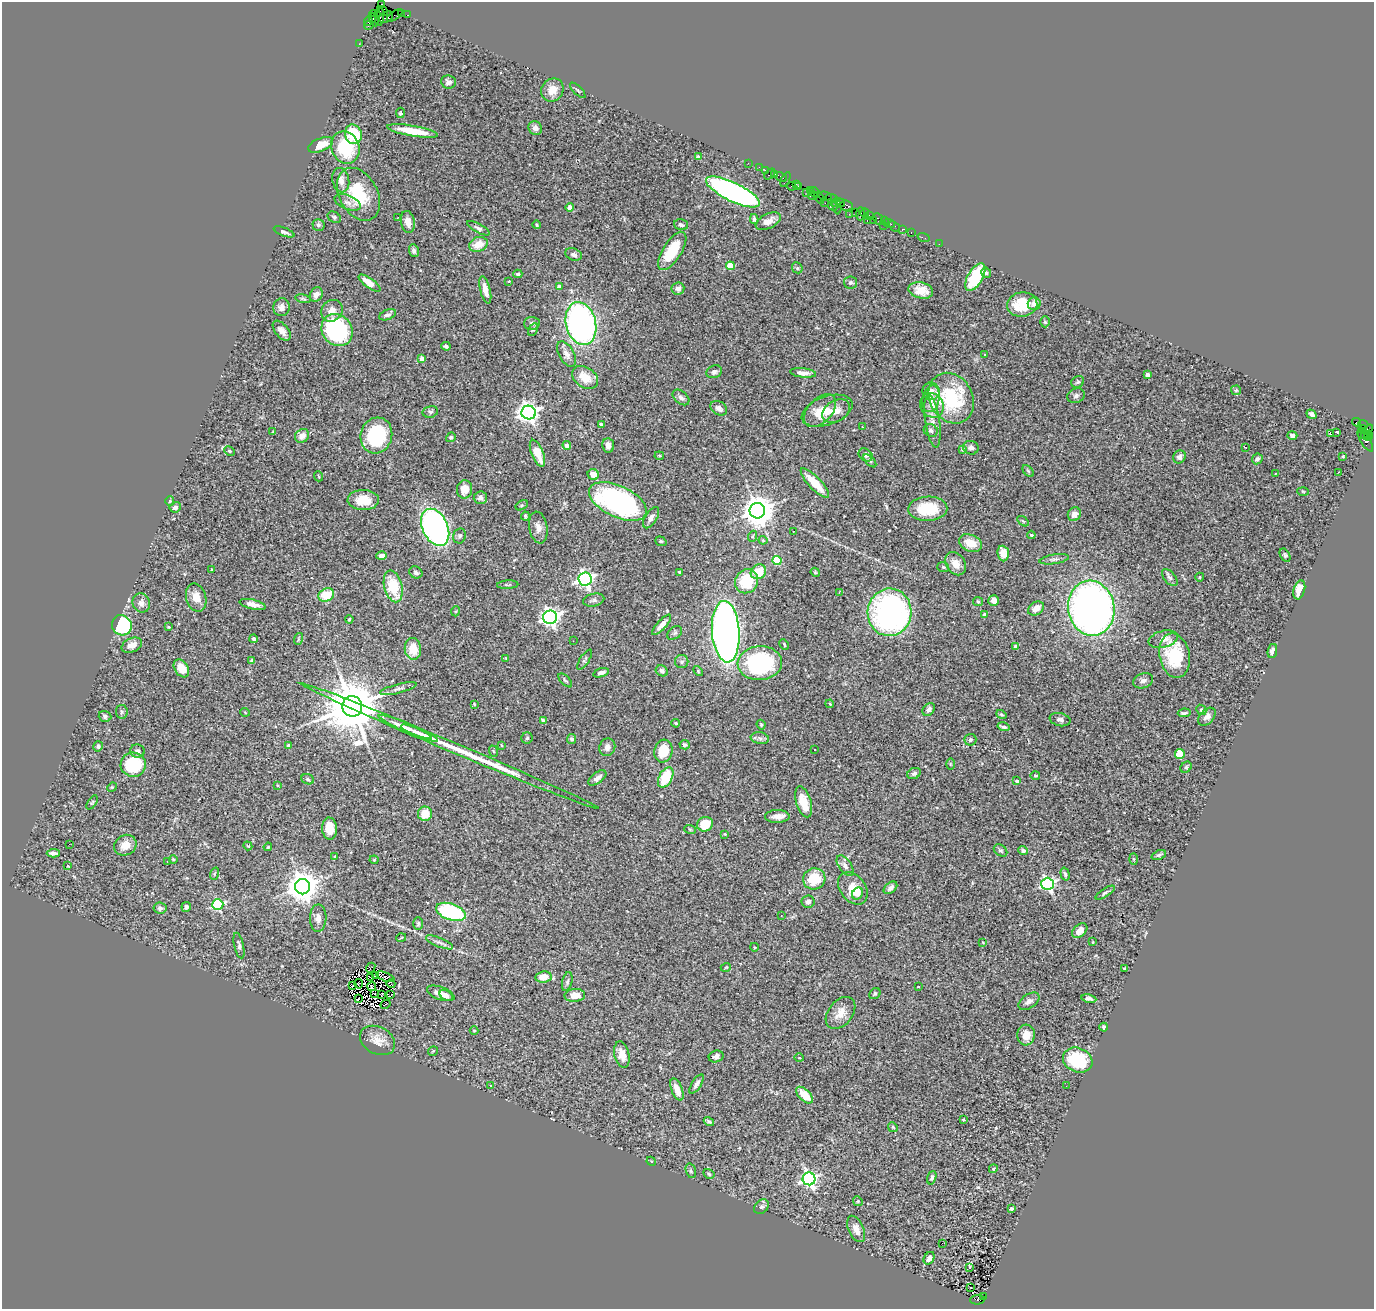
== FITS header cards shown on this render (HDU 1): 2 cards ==
NAXIS1  =                 1372
NAXIS2  =                 1307

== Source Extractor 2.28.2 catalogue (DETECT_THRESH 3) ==
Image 1372 x 1307 px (HDU 1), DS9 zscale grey, 1 PNG px = 1 image px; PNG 1376 x 1311 px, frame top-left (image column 1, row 1307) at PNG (2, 2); each listed source drawn as its Kron ellipse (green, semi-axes under 4 px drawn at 4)
Background 1.43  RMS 0.071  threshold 0.212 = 3 sigma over >= 5 px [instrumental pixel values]
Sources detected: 403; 5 with non-positive FLUX_AUTO (blend fragments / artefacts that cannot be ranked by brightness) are neither listed nor drawn; the other 398 listed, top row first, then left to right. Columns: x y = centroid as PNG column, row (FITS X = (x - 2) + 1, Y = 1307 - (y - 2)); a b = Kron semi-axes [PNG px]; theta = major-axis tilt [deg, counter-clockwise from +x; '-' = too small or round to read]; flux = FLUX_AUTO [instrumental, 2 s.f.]
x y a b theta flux
381 4 3 3 - 34
383 11 5 3 - 92
375 13 3 3 - 68
401 13 2 2 - 34
395 15 9 3 35 65
408 15 3 2 - 22
379 16 10 4 86 450
386 17 7 5 33 320
374 19 7 3 -66 190
368 21 5 3 - 110
369 25 5 3 - 85
359 44 2 2 - 22
448 82 7 6 - 17
552 90 12 10 49 60
578 90 10 2 -44 5.9
400 113 5 4 - 6.2
535 128 7 6 - 23
413 131 26 5 -9 110
353 134 10 8 -75 190
321 145 13 6 22 60
345 147 16 14 -69 250
698 157 4 3 - 11
748 163 2 2 - 20
759 167 2 2 - 24
765 170 3 2 - 46
770 174 6 3 47 210
775 174 3 3 - 42
781 177 6 3 -27 87
341 180 12 8 -78 36
786 180 8 3 64 56
796 184 4 2 - 28
791 186 5 3 - 89
799 187 4 3 - 40
810 191 3 2 - 41
733 192 29 9 -26 1600
806 192 4 3 - 28
814 192 5 4 - 220
358 194 28 19 -61 240
813 195 5 3 - 150
825 196 7 3 -12 89
819 198 6 4 -59 130
832 199 6 3 -18 240
348 202 14 7 -22 27
825 203 2 2 - 28
834 203 3 3 - 240
840 203 5 2 - 41
846 205 7 5 -6 290
833 206 5 3 - 290
837 206 8 3 -82 78
570 208 4 4 - 46
855 212 2 2 - 54
865 213 5 4 - 89
849 214 2 2 - 12
860 214 7 3 89 140
869 215 3 2 - 80
334 217 7 5 -29 10
398 217 2 2 - 29
754 219 5 4 - 15
878 219 6 4 -63 180
874 220 2 2 - 70
768 221 13 7 26 36
867 221 3 2 - 150
884 221 3 2 - 110
408 222 11 7 -79 39
889 223 6 2 -19 78
318 225 6 6 - 12
537 225 4 3 - 5.5
681 225 7 5 -18 13
884 225 2 2 - 23
894 226 6 4 -40 72
478 228 12 4 -28 13
903 229 4 3 - 81
284 232 11 3 -21 15
911 233 3 2 - 40
924 238 6 2 -19 28
478 244 9 7 22 66
939 244 2 2 - 18
414 251 6 5 - 13
672 251 22 9 58 180
574 254 8 6 -21 17
730 266 4 4 - 140
797 268 6 5 - 7.4
986 273 5 5 - 9.9
518 274 4 3 - 9.5
975 277 15 7 61 240
509 281 3 2 - 2.9
851 282 6 6 - 12
370 283 13 5 -36 65
559 287 4 4 - 29
678 289 6 6 - 22
485 290 14 5 -76 42
921 290 12 8 -12 62
316 295 7 6 - 28
303 299 8 3 -12 6.4
1022 304 15 12 8 160
1034 304 6 6 - 33
281 307 9 8 - 25
332 311 11 10 - 38
388 315 9 5 22 18
1045 322 5 4 - 6.8
532 324 8 6 -3 16
581 324 22 15 -77 1600
337 330 17 14 -52 720
533 330 6 4 61 7.6
282 331 12 6 -50 28
446 346 4 3 - 10
566 354 14 7 -61 30
985 354 3 3 - 18
422 358 4 4 - 50
714 372 8 6 20 15
803 373 13 4 -6 25
1147 375 4 3 - 26
585 377 14 10 -33 91
1077 382 7 5 36 8.1
1236 390 5 4 - 6.5
931 391 9 8 - 41
1076 396 9 7 19 15
681 397 9 6 -40 18
951 398 26 21 -60 370
931 399 13 8 75 36
932 405 13 11 -57 45
719 408 9 6 -32 19
820 411 19 12 46 71
827 411 26 14 20 100
836 411 15 10 31 47
430 412 8 5 14 11
529 413 7 7 - 2700
1311 414 5 4 - 10
932 421 26 7 -82 50
1356 422 5 3 - 340
601 424 4 3 - 7.4
1363 424 5 3 - 51
863 427 3 2 - 3
1363 429 4 3 - 360
931 431 7 6 - 14
273 432 4 3 - 3.6
1337 432 4 3 - 13
1367 432 8 3 52 320
1330 434 3 2 - 8.9
376 435 18 15 74 300
1292 435 5 4 - 10
1364 435 7 2 -11 180
302 436 7 6 - 35
1369 436 5 3 - 230
451 437 5 4 - 7.7
1366 441 12 5 -60 200
567 445 4 4 - 28
608 445 7 6 - 22
1245 447 3 2 - 4.4
971 448 8 6 -14 15
962 449 4 4 - 5.7
229 451 5 4 - 5.9
537 453 14 6 -68 95
866 455 7 6 - 16
659 456 5 3 - 5
1343 456 4 4 - 4.5
1179 457 7 6 - 15
1257 459 5 5 - 15
870 461 8 4 -45 8.7
1028 471 7 4 -45 7.3
1339 472 2 2 - 3.9
1275 473 3 2 - 5.2
593 474 6 5 - 48
318 476 5 3 - 4
815 483 19 6 -47 110
464 489 9 7 83 61
1303 491 6 4 -3 5.1
480 498 6 6 - 18
363 500 15 10 -1 92
170 501 5 4 - 5.9
618 501 31 15 -25 1200
522 505 6 4 32 6.5
175 507 6 5 - 19
928 509 19 12 2 180
757 511 8 7 - 8000
1074 514 7 6 - 35
525 516 4 3 - 7.5
651 518 12 6 58 23
1023 521 6 3 -37 5.1
435 527 20 12 -65 1600
538 528 16 9 -80 34
793 531 2 2 - 3.7
1031 535 4 3 - 6.6
460 536 7 6 - 12
753 536 5 3 - 5.4
763 540 4 4 - 4.9
661 541 6 4 -20 6.2
970 543 12 8 -23 78
1003 554 8 6 -85 58
1285 555 7 4 -59 7.3
382 556 5 4 - 34
1054 559 15 4 9 15
777 561 4 4 - 230
956 564 12 9 -55 50
943 567 6 5 - 7.7
212 570 3 2 - 3.9
416 572 7 5 -31 13
679 572 3 3 - 8.7
758 572 8 7 - 110
815 572 5 3 - 4.5
1200 577 4 3 - 3.6
1170 578 10 5 -49 14
585 579 6 6 - 1800
747 581 12 11 - 190
508 585 11 3 3 6.9
393 586 16 9 -75 170
1299 590 10 5 73 70
839 592 3 2 - 6.4
326 595 8 6 28 130
196 598 14 10 -75 55
594 600 11 6 13 16
994 601 5 5 - 22
978 602 5 4 - 5.4
141 603 10 8 -68 27
253 604 13 5 -13 32
1036 608 9 6 33 39
1091 608 27 23 -80 2700
456 611 5 3 - 4.5
889 612 24 22 85 1300
984 615 4 3 - 14
550 617 7 6 - 2200
349 619 4 3 - 5.2
122 625 10 9 - 320
662 625 13 4 48 32
169 627 4 4 - 4.3
726 632 31 14 -86 3400
675 633 8 6 39 12
254 639 4 3 - 9.2
298 639 6 3 72 5.5
1163 639 15 8 15 40
573 641 2 2 - 3.2
132 645 11 7 25 36
784 645 6 3 -64 6.5
1016 647 4 4 - 35
413 649 11 8 -83 82
1272 651 7 4 79 20
1175 656 22 15 -78 230
506 658 4 2 - 2.8
585 660 11 4 57 10
252 661 4 3 - 9
682 662 7 6 - 11
760 663 22 17 3 600
181 668 10 6 -57 65
662 671 6 5 - 14
698 671 6 3 -48 5.4
601 673 8 4 18 20
565 680 8 4 -45 7.7
1143 681 10 7 19 20
398 689 19 4 15 19
474 704 4 3 - 3.4
830 704 4 3 - 3.4
352 706 10 10 - 35000
929 709 7 5 50 16
1201 710 5 4 - 6.3
122 712 7 5 -81 9.7
245 712 5 3 - 3.8
1184 713 6 3 7 8.8
1001 715 5 4 - 5.6
105 716 6 5 - 9.7
1207 717 10 7 47 21
1060 720 10 6 -12 19
543 721 4 4 - 27
676 723 4 3 - 5.9
761 725 5 3 - 5.6
405 727 29 4 -23 69
1003 727 6 2 -16 10
419 733 20 2 -22 45
527 738 6 5 - 7.8
760 738 9 6 -9 16
572 739 5 4 - 9.7
970 740 6 6 - 12
288 745 4 4 - 6.7
501 745 4 2 - 3.2
684 745 5 4 - 12
98 746 5 4 - 9.8
449 746 162 5 -23 380
607 747 9 8 - 23
815 750 3 2 - 5.4
137 751 7 6 - 16
493 751 6 3 -70 5
663 751 11 9 76 120
1180 754 5 5 - 95
950 764 5 3 - 4.2
133 765 12 12 - 240
1186 767 6 5 - 8.7
914 773 7 5 24 10
1035 776 5 4 - 6.1
666 777 11 6 62 180
597 778 10 5 38 26
308 779 6 5 - 7.4
1017 781 3 3 - 10
277 785 3 2 - 3.4
112 787 5 4 - 5
92 802 8 4 56 5.5
804 802 16 7 -72 89
425 814 7 7 - 76
777 816 12 6 1 34
705 824 8 7 - 97
329 829 11 7 -86 73
690 829 6 3 -19 4.9
725 834 3 3 - 4
69 844 2 2 - 29
125 845 11 10 - 50
248 846 4 3 - 4.3
268 847 4 3 - 4.6
1001 850 7 5 -36 8.5
1023 851 5 4 - 15
53 853 6 4 3 19
1159 855 7 4 21 9.7
335 856 3 3 - 3.4
173 859 4 3 - 4.7
1134 859 6 4 -88 5.2
374 860 4 4 - 4.6
167 861 3 2 - 6
68 866 3 2 - 3.8
845 866 12 6 -56 21
214 874 6 4 72 7.4
1065 874 7 4 -74 10
814 879 11 10 - 130
1048 884 6 6 - 970
303 887 8 7 - 8300
853 888 18 12 -52 85
890 888 8 5 40 16
1105 893 11 3 31 9.9
857 894 6 5 - 14
808 902 6 6 - 20
218 905 5 5 - 470
186 907 5 4 - 16
160 908 6 5 - 13
451 912 15 8 -19 510
781 915 4 3 - 5
318 918 13 8 88 30
418 923 6 5 - 8.4
1080 931 8 6 41 34
401 938 5 3 - 3.9
439 942 14 4 -22 18
983 942 3 3 - 4.1
1093 942 3 2 - 2.9
239 945 13 4 -77 13
754 947 4 3 - 4.2
726 967 5 3 - 3.7
371 968 5 2 - 3.9
1124 968 3 3 - 5.5
376 976 3 2 - 0.83
370 977 3 2 - 4.1
385 977 10 2 -20 4.4
544 977 8 5 7 64
567 982 9 5 77 11
359 984 5 2 - 1.3
391 984 4 2 - 2.8
352 986 4 2 - 4.1
372 987 4 2 - 6.2
918 987 4 2 - 2.9
375 993 3 2 - 5
441 993 14 6 -20 41
382 994 3 2 - 4.9
875 994 6 5 - 9.2
391 995 4 2 - 2.6
446 995 7 5 -35 16
575 995 10 6 4 46
358 999 4 2 - 3.4
1089 999 7 4 -10 15
1029 1001 12 7 34 22
386 1004 5 2 - 3.5
841 1013 18 12 51 57
1104 1027 4 4 - 10
474 1031 4 4 - 4.6
1026 1035 10 9 - 47
378 1040 18 13 -27 56
433 1051 5 3 - 4.1
622 1055 13 7 -77 47
716 1056 7 6 - 21
799 1058 5 3 - 4
1078 1060 15 12 -21 260
696 1084 11 4 58 17
490 1085 3 2 - 4.8
1066 1086 2 2 - 4.8
677 1090 11 5 -68 53
805 1095 10 5 -45 89
963 1120 4 3 - 9.9
709 1122 5 4 - 9.4
893 1127 5 4 - 6.1
651 1161 5 4 - 4.5
993 1169 4 3 - 5
691 1171 7 5 -73 9.1
709 1174 6 4 -31 7.3
932 1178 7 4 72 10
809 1179 6 6 - 1500
858 1201 5 4 - 6.3
761 1207 8 6 43 13
1011 1209 4 3 - 16
856 1229 14 7 -66 40
942 1243 2 2 - 1.9
929 1258 7 5 59 25
970 1268 4 3 - 68
971 1288 2 2 - 5
983 1296 3 2 - 320
977 1300 7 5 4 470
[5 non-positive-flux detections neither listed nor drawn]